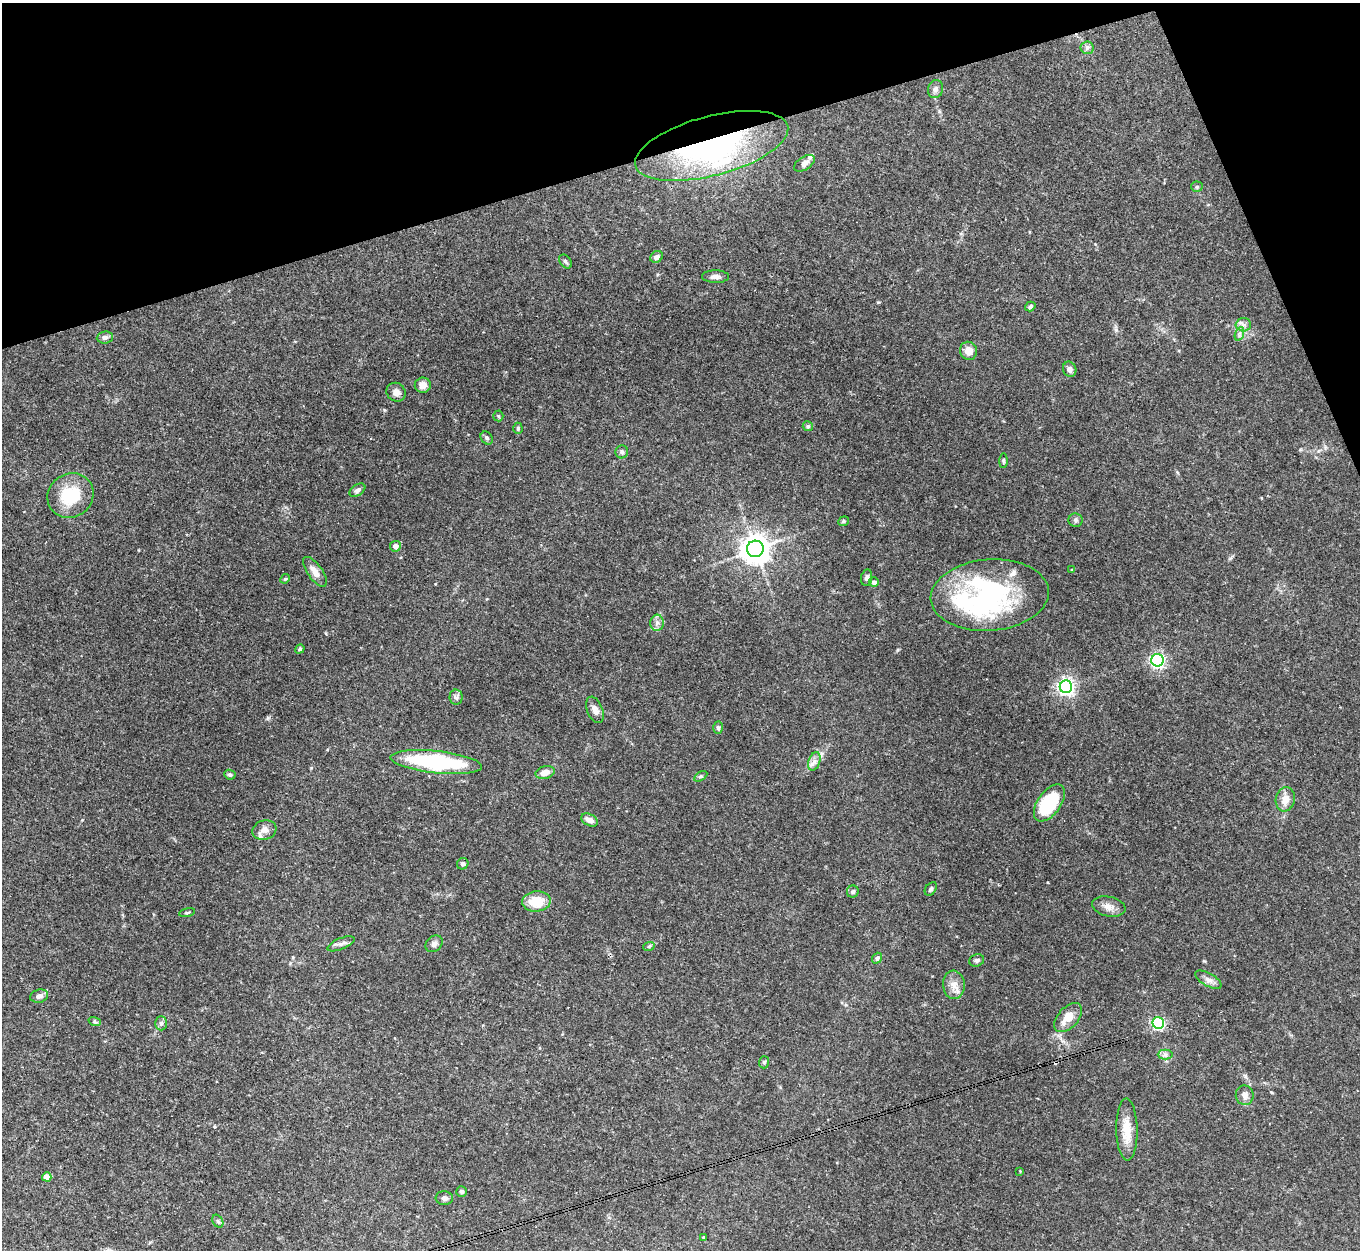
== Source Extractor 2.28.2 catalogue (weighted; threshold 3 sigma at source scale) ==
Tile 3 of 4 x 4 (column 3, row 1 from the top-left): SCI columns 2715-4072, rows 3892-5139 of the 5431 x 5414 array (HDU 1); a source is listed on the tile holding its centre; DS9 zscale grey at full resolution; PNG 1362 x 1252 px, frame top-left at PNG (2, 3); each listed source drawn as its Kron ellipse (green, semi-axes under 4 px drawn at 4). Shown black and unused: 15% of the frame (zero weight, under 3 of 4 exposures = <1% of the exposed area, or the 3 px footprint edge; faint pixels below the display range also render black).
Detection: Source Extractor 2.28.2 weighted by HDU 2 'WHT'; one run over the whole footprint, this tile lists its part. Background 0.0749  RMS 0.0065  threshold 0.0291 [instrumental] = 3 sigma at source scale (4.5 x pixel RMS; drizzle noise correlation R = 1.50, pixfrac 1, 0.05/0.05 arcsec/px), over >= 5 px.
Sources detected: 85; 1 inside a brighter object's white glare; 2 cosmic-ray / hot-pixel residue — neither listed nor drawn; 4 inside a brighter listed object's ellipse — not listed separately; the other 78 listed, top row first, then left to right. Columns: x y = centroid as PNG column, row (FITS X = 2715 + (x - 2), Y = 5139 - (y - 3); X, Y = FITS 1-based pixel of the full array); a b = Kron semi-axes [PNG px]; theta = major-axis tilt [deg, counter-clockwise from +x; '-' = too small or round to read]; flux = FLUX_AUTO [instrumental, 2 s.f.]
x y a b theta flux
1087 48 6 6 - 1.6
935 89 9 7 72 2.5
712 146 79 29 15 130
804 163 11 6 33 3.6
1197 187 5 5 - 0.93
657 257 7 5 31 2.6
565 261 8 5 -51 1.3
716 277 13 6 0 2.9
1030 306 5 4 - 1.4
1243 325 8 6 2 2.5
1239 334 7 4 71 1.5
105 337 8 6 6 2.3
968 351 9 8 - 5.7
1070 369 8 6 -69 2.6
423 385 8 7 - 4.3
396 392 10 9 - 3.5
498 416 5 5 - 0.88
808 426 5 5 - 1.1
518 428 5 4 - 0.9
487 438 7 5 -50 1.5
622 452 6 6 - 1.4
1003 461 7 4 90 1
357 490 9 5 34 2.3
70 495 24 21 33 27
1075 520 7 7 - 1.5
843 521 5 4 - 0.99
395 546 5 5 - 3.3
755 549 8 8 - 850
1072 570 4 4 - 0.73
315 572 17 7 -54 5.4
867 577 8 5 80 2.2
285 579 5 4 - 0.81
874 582 5 5 - 2.6
990 595 59 35 5 120
657 623 8 6 89 2.6
300 649 5 4 - 0.97
1158 660 6 6 - 160
1066 687 6 6 - 240
456 697 7 6 - 1.7
595 710 14 7 -68 3.5
718 728 6 5 - 1.2
814 761 9 6 70 2.7
436 762 46 11 -6 66
545 772 10 6 15 5.3
230 775 6 4 -24 1.2
701 776 7 4 31 0.98
1285 799 12 9 77 7
1049 803 21 11 54 35
589 820 9 5 -27 3.7
264 830 12 9 18 4.7
463 864 6 5 - 1.5
931 889 7 5 54 1.3
853 892 6 6 - 1.3
536 901 14 10 5 15
1109 906 17 9 -12 4.9
187 913 8 3 11 0.96
341 944 14 5 22 2.6
434 944 9 7 42 2.3
649 946 6 4 19 0.95
877 958 6 5 - 1.6
977 960 7 6 - 1.5
1208 980 14 6 -29 3.1
954 985 14 11 -86 5.9
39 996 9 6 16 3
1068 1018 17 10 47 8.9
95 1022 6 4 -18 0.91
161 1023 7 6 - 1.7
1158 1023 6 5 - 100
1165 1055 7 5 0 1.8
764 1062 6 5 - 0.96
1245 1095 10 9 - 3.5
1127 1130 31 10 -89 12
1020 1171 3 3 - 0.42
47 1177 5 4 - 6.1
461 1191 5 5 - 1.4
444 1198 9 7 -6 2.4
218 1221 7 5 -58 1.2
703 1237 4 3 - 0.51
Overlapping masked pixels (flux is a lower limit): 1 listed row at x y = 712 146
Unlisted compact peaks at least as high as the median listed source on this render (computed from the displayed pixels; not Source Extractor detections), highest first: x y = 268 718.